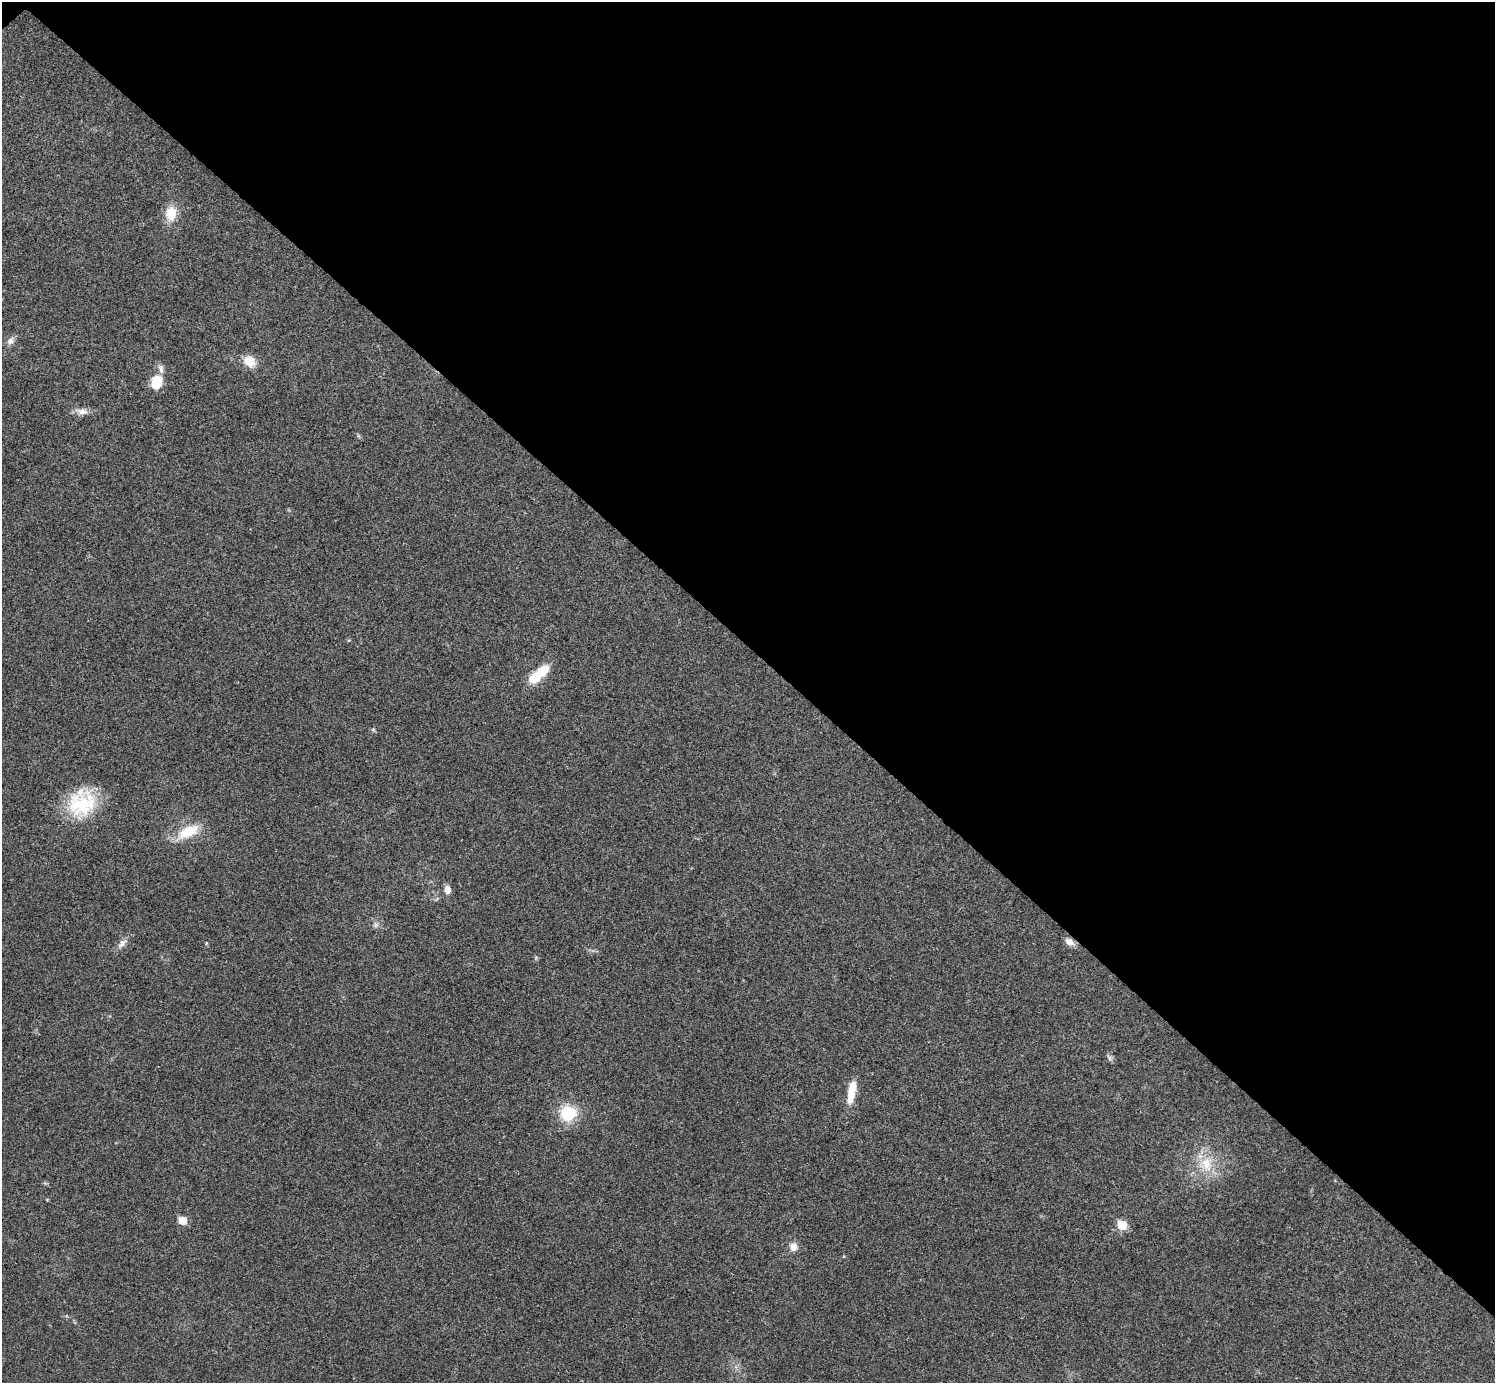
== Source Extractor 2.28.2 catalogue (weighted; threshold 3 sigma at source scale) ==
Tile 3 of 4 x 4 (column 3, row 1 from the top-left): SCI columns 3014-4506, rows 4302-5682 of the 6012 x 6012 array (HDU 1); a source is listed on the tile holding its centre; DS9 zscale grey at full resolution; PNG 1497 x 1385 px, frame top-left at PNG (2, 2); no overlay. Shown black and unused: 47% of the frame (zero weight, under 3 of 4 exposures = <1% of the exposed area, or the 3 px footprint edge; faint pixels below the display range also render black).
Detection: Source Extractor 2.28.2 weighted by HDU 2 'WHT'; one run over the whole footprint, this tile lists its part. Background 0.0198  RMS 0.0038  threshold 0.0169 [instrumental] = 3 sigma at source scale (4.5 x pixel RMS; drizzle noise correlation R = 1.50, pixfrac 1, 0.05/0.05 arcsec/px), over >= 5 px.
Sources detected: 21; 1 too faint to see at this stretch — not listed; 1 inside a brighter listed object's ellipse — not listed separately; the other 19 listed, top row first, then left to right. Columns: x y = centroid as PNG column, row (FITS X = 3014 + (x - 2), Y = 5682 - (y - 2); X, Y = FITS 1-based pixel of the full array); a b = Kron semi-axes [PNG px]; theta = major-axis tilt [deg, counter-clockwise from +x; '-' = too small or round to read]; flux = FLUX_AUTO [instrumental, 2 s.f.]
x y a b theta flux
171 213 17 13 81 7.1
10 341 11 8 42 1.7
249 361 16 12 -36 5.2
156 382 16 12 71 8.5
82 411 18 8 -8 2.8
538 674 30 10 41 11
373 729 5 5 - 0.55
82 803 37 32 44 23
188 832 27 12 25 11
447 890 9 7 -84 2.4
1069 942 11 7 -34 2.5
122 944 17 7 42 2.3
1109 1058 9 5 -57 0.94
851 1091 29 8 80 7
568 1113 18 17 - 14
1206 1164 22 17 82 11
182 1220 6 5 - 7.2
1122 1225 6 6 - 12
793 1247 9 8 - 2.9
Overlapping masked pixels (flux is a lower limit): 1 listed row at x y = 1069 942